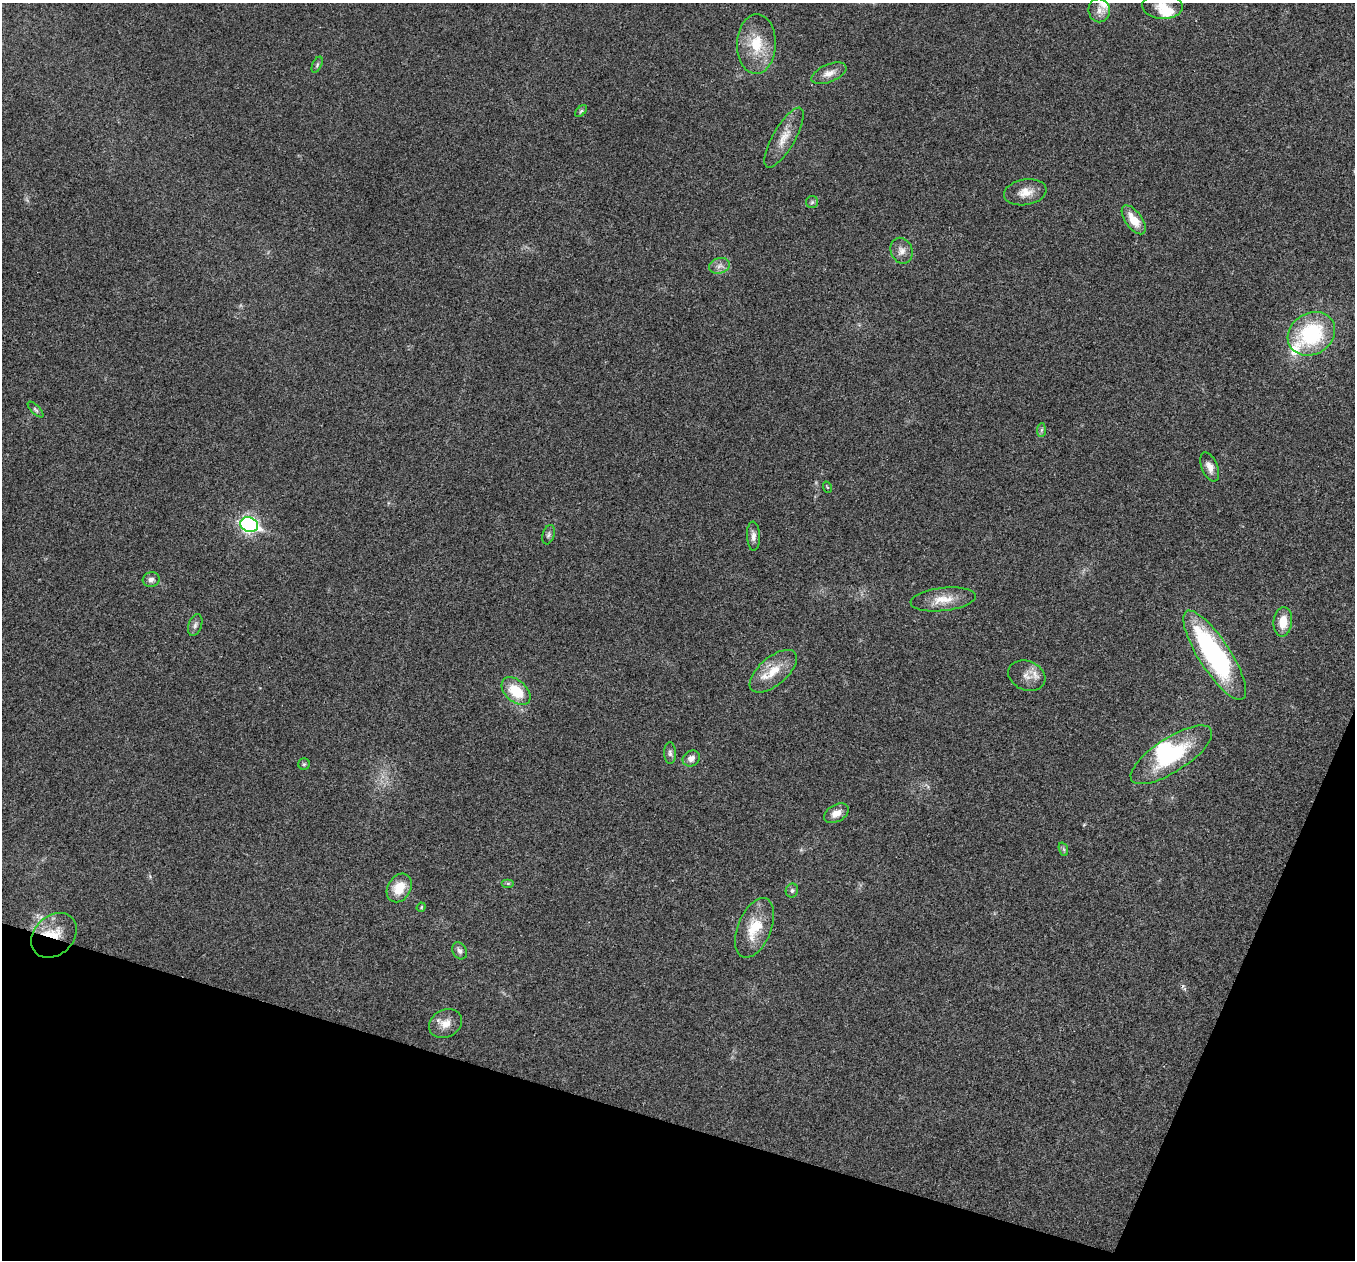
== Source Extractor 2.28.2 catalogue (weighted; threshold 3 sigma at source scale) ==
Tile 15 of 4 x 4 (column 3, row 4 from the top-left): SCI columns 2711-4063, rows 266-1523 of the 5418 x 5432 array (HDU 1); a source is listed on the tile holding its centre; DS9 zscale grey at full resolution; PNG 1357 x 1262 px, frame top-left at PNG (2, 3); each listed source drawn as its Kron ellipse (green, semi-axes under 4 px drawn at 4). Shown black and unused: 15% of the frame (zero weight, under 3 of 4 exposures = <1% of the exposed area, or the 3 px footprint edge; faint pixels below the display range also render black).
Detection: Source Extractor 2.28.2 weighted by HDU 2 'WHT'; one run over the whole footprint, this tile lists its part. Background 0.0191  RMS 0.0045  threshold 0.0204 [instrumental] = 3 sigma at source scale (4.5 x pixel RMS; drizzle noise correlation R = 1.50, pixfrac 1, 0.05/0.05 arcsec/px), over >= 5 px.
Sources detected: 47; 2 inside a brighter object's white glare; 1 cosmic-ray / hot-pixel residue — neither listed nor drawn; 2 inside a brighter listed object's ellipse — not listed separately; the other 42 listed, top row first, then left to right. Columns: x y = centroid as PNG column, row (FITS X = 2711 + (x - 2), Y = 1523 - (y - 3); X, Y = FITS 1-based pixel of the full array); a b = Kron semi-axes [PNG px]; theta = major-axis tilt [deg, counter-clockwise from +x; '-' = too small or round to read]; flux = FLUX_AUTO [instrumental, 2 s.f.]
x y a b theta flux
1163 6 20 12 -2 7.4
1099 10 12 10 -81 3.3
756 44 30 19 88 15
317 65 8 4 64 0.87
829 73 18 9 22 4.1
581 111 7 4 44 0.77
784 138 34 11 60 7.6
1025 192 21 13 10 5.9
812 202 6 6 - 0.87
1134 220 17 8 -54 7.8
902 251 13 10 -67 3.4
720 266 10 7 15 2.3
1311 334 25 20 32 39
36 410 10 4 -45 0.89
1041 430 7 4 88 0.87
1210 467 15 8 -66 3.5
827 487 6 3 -71 0.41
249 525 9 7 -19 120
548 535 10 6 70 1.2
753 536 14 6 -88 2.4
151 580 8 7 - 1.9
943 599 33 11 6 8.4
1283 622 15 9 83 7.8
195 625 11 6 72 1.7
1215 655 52 15 -57 82
773 671 28 14 40 11
1027 676 19 14 -23 5.2
516 691 17 11 -43 15
670 753 11 6 -89 1.5
1171 755 47 17 33 34
691 758 9 7 33 2.4
304 764 5 5 - 0.73
836 813 13 8 30 4.2
1063 849 7 4 -70 0.85
508 883 6 4 0 0.69
399 888 15 11 58 9.6
792 891 7 6 - 1.1
421 907 5 4 - 0.47
754 928 31 16 67 14
54 935 25 19 43 12
460 951 9 7 -61 1.5
445 1023 17 13 26 5.2
Overlapping masked pixels (flux is a lower limit): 1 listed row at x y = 54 935
Isophote crosses this tile's border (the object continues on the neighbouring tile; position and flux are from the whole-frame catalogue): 1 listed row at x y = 1163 6